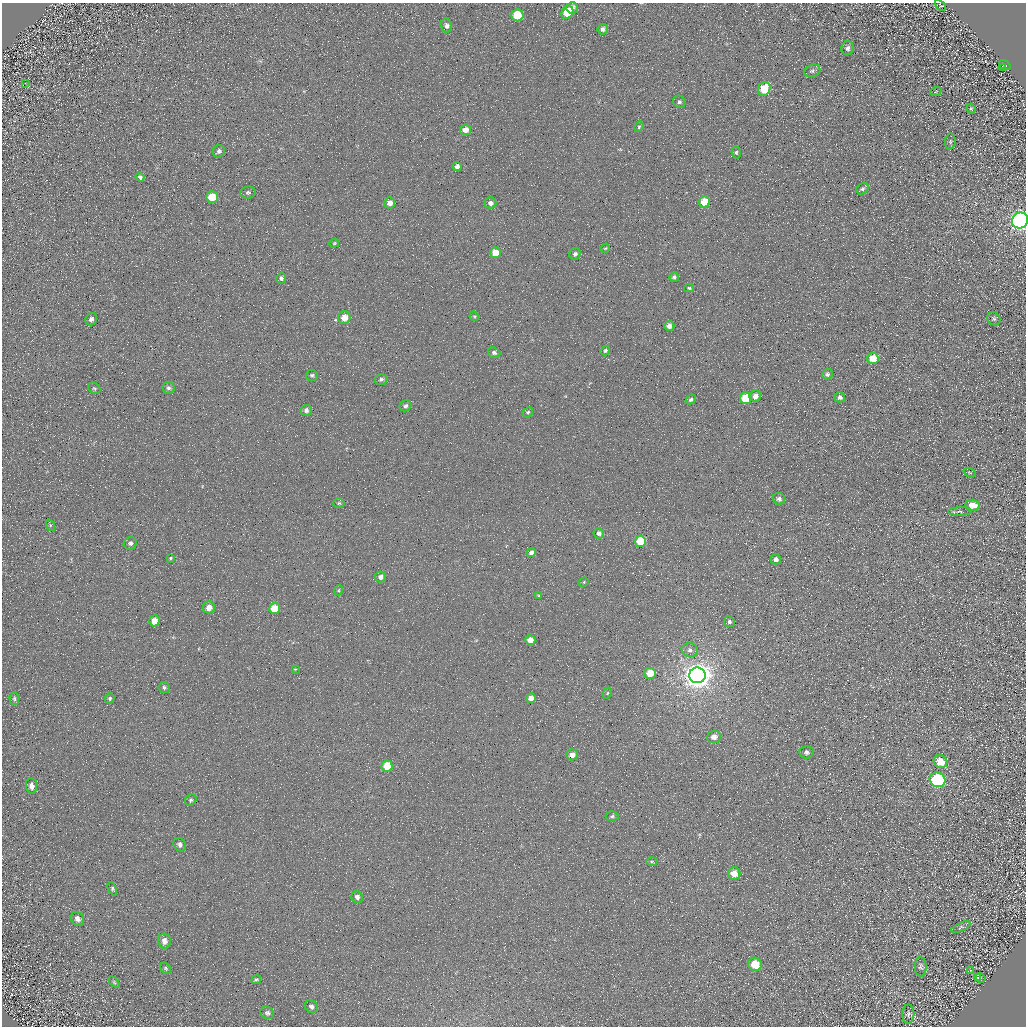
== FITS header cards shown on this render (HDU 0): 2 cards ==
NAXIS1  =                 1024 / Required FITS header
NAXIS2  =                 1024 / Required FITS header

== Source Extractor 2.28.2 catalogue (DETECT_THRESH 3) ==
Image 1024 x 1024 px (HDU 0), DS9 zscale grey, 1 PNG px = 1 image px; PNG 1028 x 1028 px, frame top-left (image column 1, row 1024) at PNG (2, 3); each listed source drawn as its Kron ellipse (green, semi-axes under 4 px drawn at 4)
Background 4.86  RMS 8.7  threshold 26.2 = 3 sigma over >= 5 px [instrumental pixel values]
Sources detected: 114; all 114 listed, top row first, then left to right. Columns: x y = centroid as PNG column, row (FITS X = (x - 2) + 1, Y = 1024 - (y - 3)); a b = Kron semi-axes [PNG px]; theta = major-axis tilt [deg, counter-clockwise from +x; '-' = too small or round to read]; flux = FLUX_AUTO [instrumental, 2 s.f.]
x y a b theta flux
940 5 6 2 -43 560
572 8 6 5 - 2900
567 12 7 6 - 14000
517 15 6 6 - 19000
446 26 7 5 -83 1800
603 29 5 5 - 1800
847 48 7 6 - 2000
1005 65 6 2 -35 590
1003 67 4 2 - 430
812 71 8 6 19 1600
25 83 3 2 - 220
764 89 7 6 - 16000
936 91 6 3 21 460
679 102 6 6 - 1300
971 109 5 4 - 780
639 127 5 4 - 880
466 130 5 5 - 4800
950 142 8 5 84 1000
219 151 6 6 - 1600
736 152 6 4 -81 960
457 166 5 4 - 2600
140 177 4 4 - 1200
862 189 7 5 33 1400
248 192 8 6 8 1300
212 197 6 5 - 12000
705 202 5 5 - 16000
390 203 5 5 - 4300
490 203 6 5 - 2800
1020 221 8 7 - 350000
334 243 5 4 - 660
605 248 5 4 - 650
496 253 5 5 - 11000
575 254 6 5 - 1800
674 277 5 4 - 1100
281 278 5 5 - 1700
689 288 5 4 - 770
474 316 5 4 - 740
344 318 6 6 - 7700
91 319 6 5 - 1800
994 319 7 6 - 1300
669 326 5 5 - 3500
605 351 5 4 - 1000
494 353 6 5 - 1600
873 358 6 5 - 11000
827 374 5 5 - 1300
312 375 6 5 - 1200
381 379 6 5 - 1400
94 388 7 5 -36 900
168 388 6 6 - 1300
755 396 6 5 - 3200
840 397 5 5 - 1800
746 398 6 6 - 22000
691 399 5 4 - 1200
405 406 6 5 - 1600
306 410 5 5 - 1700
528 412 5 4 - 980
969 473 6 3 -19 430
779 499 6 5 - 2100
339 503 5 4 - 810
972 505 7 6 - 7900
960 511 11 4 2 1400
50 525 6 4 -72 690
599 533 5 5 - 2000
640 541 5 5 - 18000
130 543 7 6 - 1700
531 553 4 4 - 2600
170 558 4 3 - 590
776 559 5 5 - 1700
380 577 5 5 - 2200
584 582 5 4 - 570
339 590 5 3 - 610
538 595 4 2 - 460
209 607 6 6 - 5100
275 608 5 5 - 14000
154 621 5 5 - 6900
729 622 5 5 - 1300
530 640 5 5 - 5500
690 650 8 7 - 2300
295 669 4 3 - 470
650 673 6 5 - 11000
697 675 8 8 - 900000
164 687 6 5 - 1300
607 693 6 4 61 740
110 698 5 4 - 950
531 698 5 4 - 3700
14 699 6 4 -87 950
714 737 7 6 - 3800
806 752 7 6 - 1600
572 755 6 5 - 4500
940 761 7 6 - 8600
387 766 5 5 - 12000
938 780 8 7 - 76000
31 786 8 5 -82 3000
191 800 6 5 - 1000
612 816 6 5 - 1200
180 845 7 6 - 2200
652 861 6 4 0 650
734 874 6 6 - 7300
112 889 7 4 -65 990
357 897 6 5 - 2100
77 919 7 6 - 2800
961 927 10 4 24 1400
164 941 7 6 - 3200
755 964 7 6 - 12000
921 967 10 6 -87 1600
166 968 6 5 - 910
971 970 3 2 - 410
978 977 3 2 - 330
981 978 5 4 - 720
256 980 5 3 - 1000
114 982 6 4 -46 780
311 1007 7 6 - 1800
267 1013 7 6 - 1400
908 1014 9 6 88 1500
At the frame edge (FLAGS 8, measured only in part): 1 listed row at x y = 1020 221